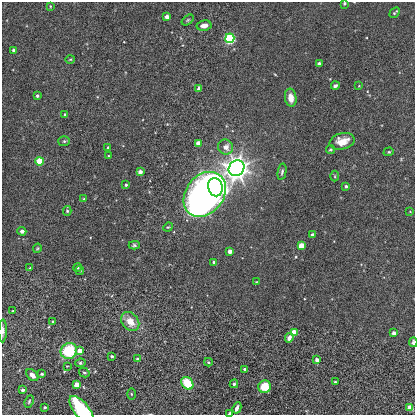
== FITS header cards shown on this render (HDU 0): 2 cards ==
NAXIS1  =                  413
NAXIS2  =                  413

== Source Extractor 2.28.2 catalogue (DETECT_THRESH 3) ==
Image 413 x 413 px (HDU 0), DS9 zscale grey, 1 PNG px = 1 image px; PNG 417 x 417 px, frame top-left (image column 1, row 413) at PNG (2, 2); each listed source drawn as its Kron ellipse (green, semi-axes under 4 px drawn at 4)
Background 4.24e-04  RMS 0.0044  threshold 0.0132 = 3 sigma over >= 5 px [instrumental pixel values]
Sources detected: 81; all 81 listed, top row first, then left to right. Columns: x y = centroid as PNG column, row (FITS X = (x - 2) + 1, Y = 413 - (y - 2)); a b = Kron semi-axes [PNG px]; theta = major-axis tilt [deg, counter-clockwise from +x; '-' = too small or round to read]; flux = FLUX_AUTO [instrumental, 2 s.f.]
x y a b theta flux
344 3 3 3 - 0.57
50 6 4 4 - 0.29
395 12 6 2 44 0.36
167 17 4 3 - 0.95
188 20 7 4 37 0.44
204 26 7 5 10 2.1
230 38 4 4 - 65
14 50 4 3 - 1.7
70 59 5 3 - 0.26
319 64 3 3 - 1.3
335 86 4 3 - 0.68
359 86 4 4 - 0.22
199 89 4 4 - 2.2
37 96 3 3 - 0.71
291 98 9 5 -81 2.7
64 114 3 3 - 0.39
64 141 6 5 - 0.53
342 141 13 8 13 3.8
198 143 4 4 - 2
108 147 3 3 - 0.4
226 147 8 7 - 2.2
330 149 4 4 - 0.37
389 152 5 4 - 0.39
108 156 3 2 - 0.28
40 161 4 4 - 14
236 168 8 7 - 510
140 172 4 4 - 1.2
282 172 8 4 79 0.66
335 176 5 3 - 0.29
126 185 3 3 - 0.55
346 186 4 3 - 0.61
215 187 9 7 -78 95
205 194 24 19 52 210
84 199 3 3 - 0.39
67 211 5 4 - 0.36
410 212 4 2 - 0.19
168 227 5 3 - 0.29
22 231 4 4 - 0.94
312 235 3 3 - 1.2
134 245 5 4 - 0.5
301 246 4 4 - 6.9
37 248 5 3 - 0.29
230 251 4 4 - 2.6
214 262 3 3 - 0.68
30 268 4 3 - 0.34
78 268 4 4 - 0.34
80 270 4 3 - 0.34
256 282 4 3 - 0.23
12 311 2 2 - 0.23
53 321 3 3 - 0.32
130 322 10 8 -51 4.2
3 331 11 3 89 0.98
294 332 4 4 - 12
394 333 4 3 - 1.3
289 338 5 4 - 1.4
413 342 5 3 - 0.65
69 351 8 7 - 13
80 351 4 4 - 4
112 356 3 3 - 0.49
138 359 3 3 - 1
317 360 4 3 - 1.6
208 362 4 3 - 0.37
80 363 5 4 - 0.52
67 366 2 2 - 0.18
245 369 3 3 - 0.94
84 373 5 4 - 0.43
42 374 3 2 - 0.36
32 375 7 5 -44 1.6
335 382 3 3 - 0.54
187 383 7 5 -49 8.9
76 384 4 4 - 7.5
234 384 4 3 - 0.56
265 387 6 6 - 5.6
23 390 3 3 - 1.3
131 394 5 3 - 0.3
29 401 6 4 64 0.42
45 407 3 3 - 0.42
237 408 6 3 63 1.2
410 408 4 4 - 13
81 410 16 7 -50 23
229 413 3 2 - 0.37
At the frame edge (FLAGS 8, measured only in part): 5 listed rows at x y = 344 3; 3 331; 413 342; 81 410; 229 413